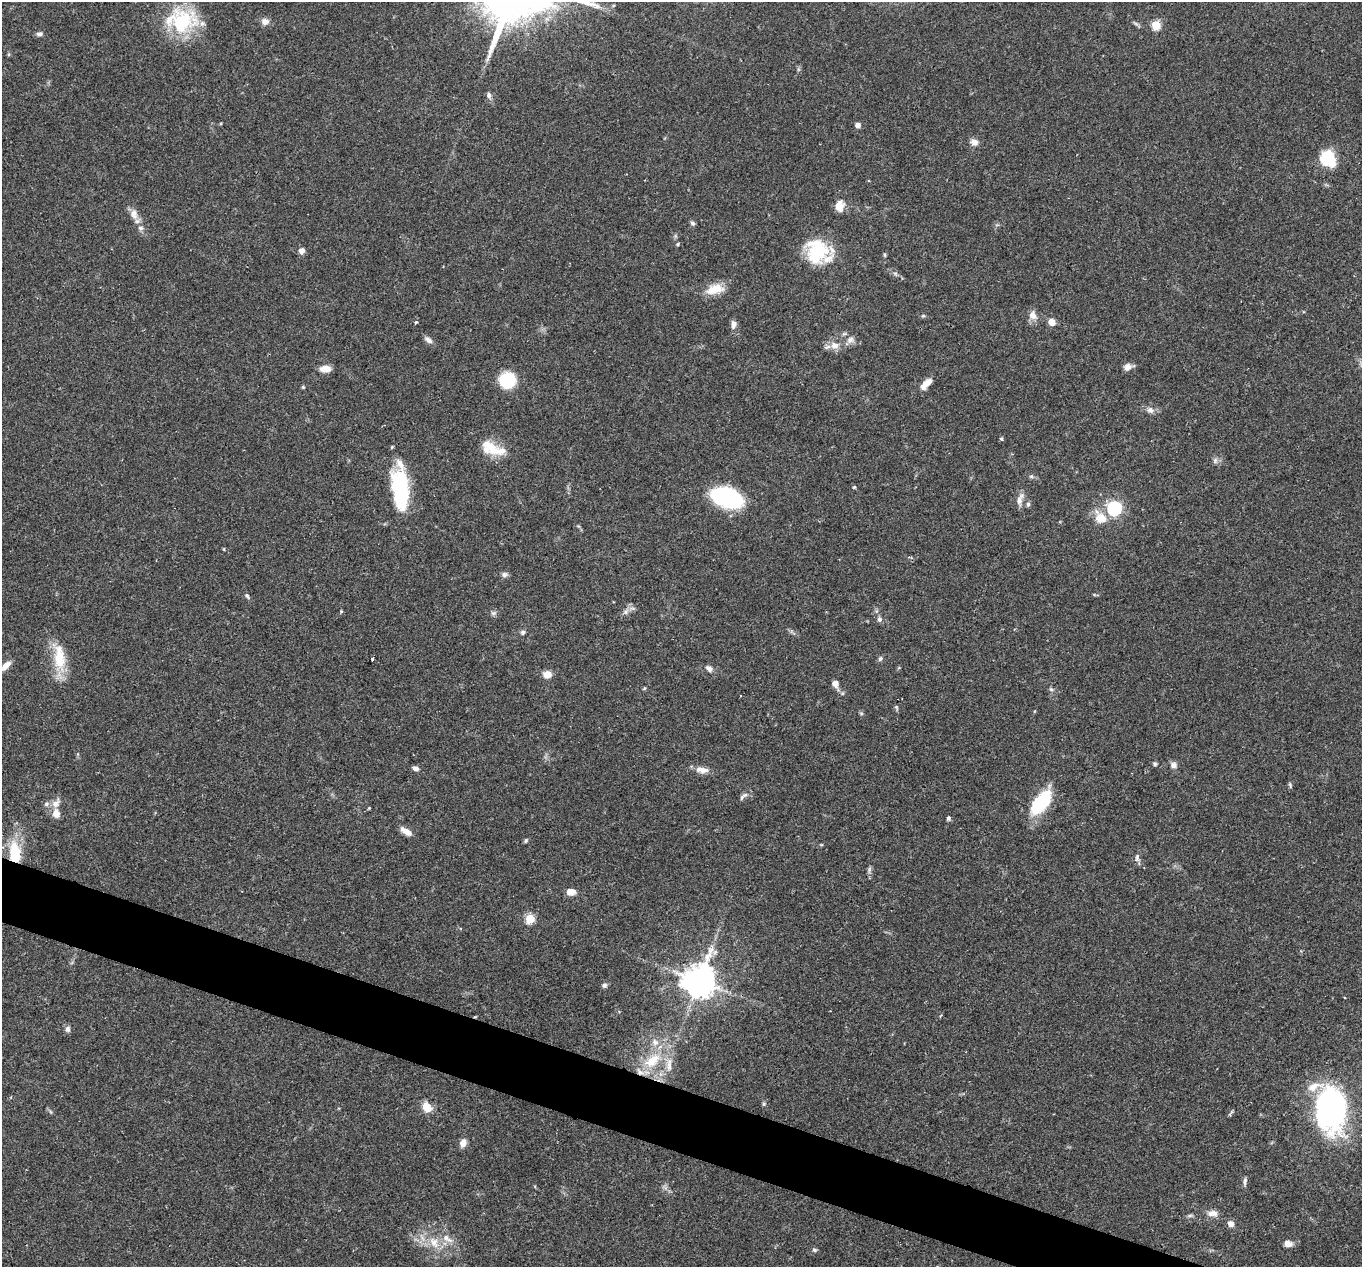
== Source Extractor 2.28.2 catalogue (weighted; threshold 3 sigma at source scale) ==
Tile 6 of 4 x 4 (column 2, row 2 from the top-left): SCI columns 1364-2723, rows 2795-4059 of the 5444 x 5458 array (HDU 1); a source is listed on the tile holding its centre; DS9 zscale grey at full resolution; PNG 1364 x 1269 px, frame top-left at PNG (2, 2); no overlay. Shown black and unused: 4% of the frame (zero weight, under 2 of 3 exposures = <1% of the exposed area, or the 3 px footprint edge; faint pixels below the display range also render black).
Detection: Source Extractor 2.28.2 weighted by HDU 2 'WHT'; one run over the whole footprint, this tile lists its part. Background 0.0311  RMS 0.0038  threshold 0.0171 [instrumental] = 3 sigma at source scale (4.5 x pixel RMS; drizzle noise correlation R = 1.50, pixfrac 1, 0.05/0.05 arcsec/px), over >= 5 px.
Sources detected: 98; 4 inside a brighter listed object's ellipse — not listed separately; the other 94 listed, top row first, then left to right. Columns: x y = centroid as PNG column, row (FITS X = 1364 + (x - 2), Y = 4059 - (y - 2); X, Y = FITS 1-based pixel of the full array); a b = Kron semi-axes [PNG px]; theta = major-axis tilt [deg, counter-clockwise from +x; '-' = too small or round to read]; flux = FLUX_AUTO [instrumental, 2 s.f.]
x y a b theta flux
265 21 9 8 - 2.2
182 22 36 32 24 26
1156 25 5 5 - 20
40 34 8 6 5 1.1
489 95 7 6 - 1.2
858 125 6 5 - 1.7
974 142 10 8 -16 2
1328 159 15 12 -50 17
839 206 11 9 82 4.7
134 216 13 8 -32 2.6
692 223 6 5 - 0.84
140 228 8 6 -19 0.97
678 244 4 4 - 0.45
302 251 6 6 - 2
817 251 30 29 - 19
885 255 6 4 -89 0.47
895 274 7 4 -45 0.8
715 289 21 11 14 7.1
1033 315 12 10 -64 2.7
923 316 6 4 40 0.52
1052 322 7 6 - 3.2
416 323 3 3 - 0.92
733 325 11 7 82 1.8
428 340 12 6 -37 1.6
850 340 11 8 29 2.1
835 345 12 9 -5 3.4
1127 367 10 8 26 2
325 369 12 7 1 3.7
507 380 12 12 - 19
926 383 16 7 45 3.9
1150 410 10 8 -23 1.9
1001 439 4 3 - 1.1
492 448 34 13 -25 9.6
1215 460 9 5 -85 1.1
854 487 4 4 - 0.42
400 490 46 18 -84 28
726 497 29 17 -16 43
1020 499 18 7 69 2.3
1028 504 6 5 - 0.74
1114 508 6 6 - 83
1100 518 16 12 -50 6
224 549 5 3 - 0.3
505 575 8 6 2 1.3
247 596 7 4 -57 0.76
341 611 4 3 - 0.47
626 612 10 6 49 1.6
493 613 6 6 - 0.86
879 619 7 6 - 1.1
523 632 5 5 - 0.91
59 658 38 15 -86 12
880 659 7 5 59 0.79
372 660 4 3 - 1.4
6 666 13 7 46 3
709 668 10 7 -34 1.6
547 674 8 7 - 3.7
835 684 9 7 -66 2.3
644 688 5 4 - 0.39
1051 689 6 5 - 0.68
896 707 5 5 - 0.51
1155 764 4 4 - 1
1173 765 10 8 -17 1.6
415 768 6 5 - 1.5
702 770 18 8 -5 3.3
1290 785 7 4 -76 0.58
743 796 15 5 38 1.3
1042 802 26 12 53 27
56 803 14 9 50 2.8
56 813 10 8 -79 3.3
948 818 5 5 - 0.73
406 831 14 6 -32 3.1
526 840 6 4 74 0.59
15 853 27 14 -86 14
1137 857 9 6 90 1.2
869 870 7 4 73 0.8
570 892 8 6 3 3.5
530 919 5 5 - 22
699 981 12 11 - 500
604 985 7 6 - 0.91
941 1015 4 3 - 0.38
68 1029 8 6 83 1.3
655 1042 10 9 - 2.3
652 1061 29 15 39 12
669 1066 15 6 -89 2.5
764 1104 6 4 -72 0.56
427 1107 12 10 -53 4.4
1331 1109 43 29 -90 90
463 1143 9 7 70 2.7
1245 1181 11 4 84 1.1
1213 1213 13 8 0 2.5
1231 1224 6 6 - 2.4
447 1238 18 8 -34 3.5
434 1242 17 11 -60 5.5
1288 1244 10 7 -16 2.2
814 1250 6 4 12 0.68
Overlapping masked pixels (flux is a lower limit): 1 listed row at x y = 15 853